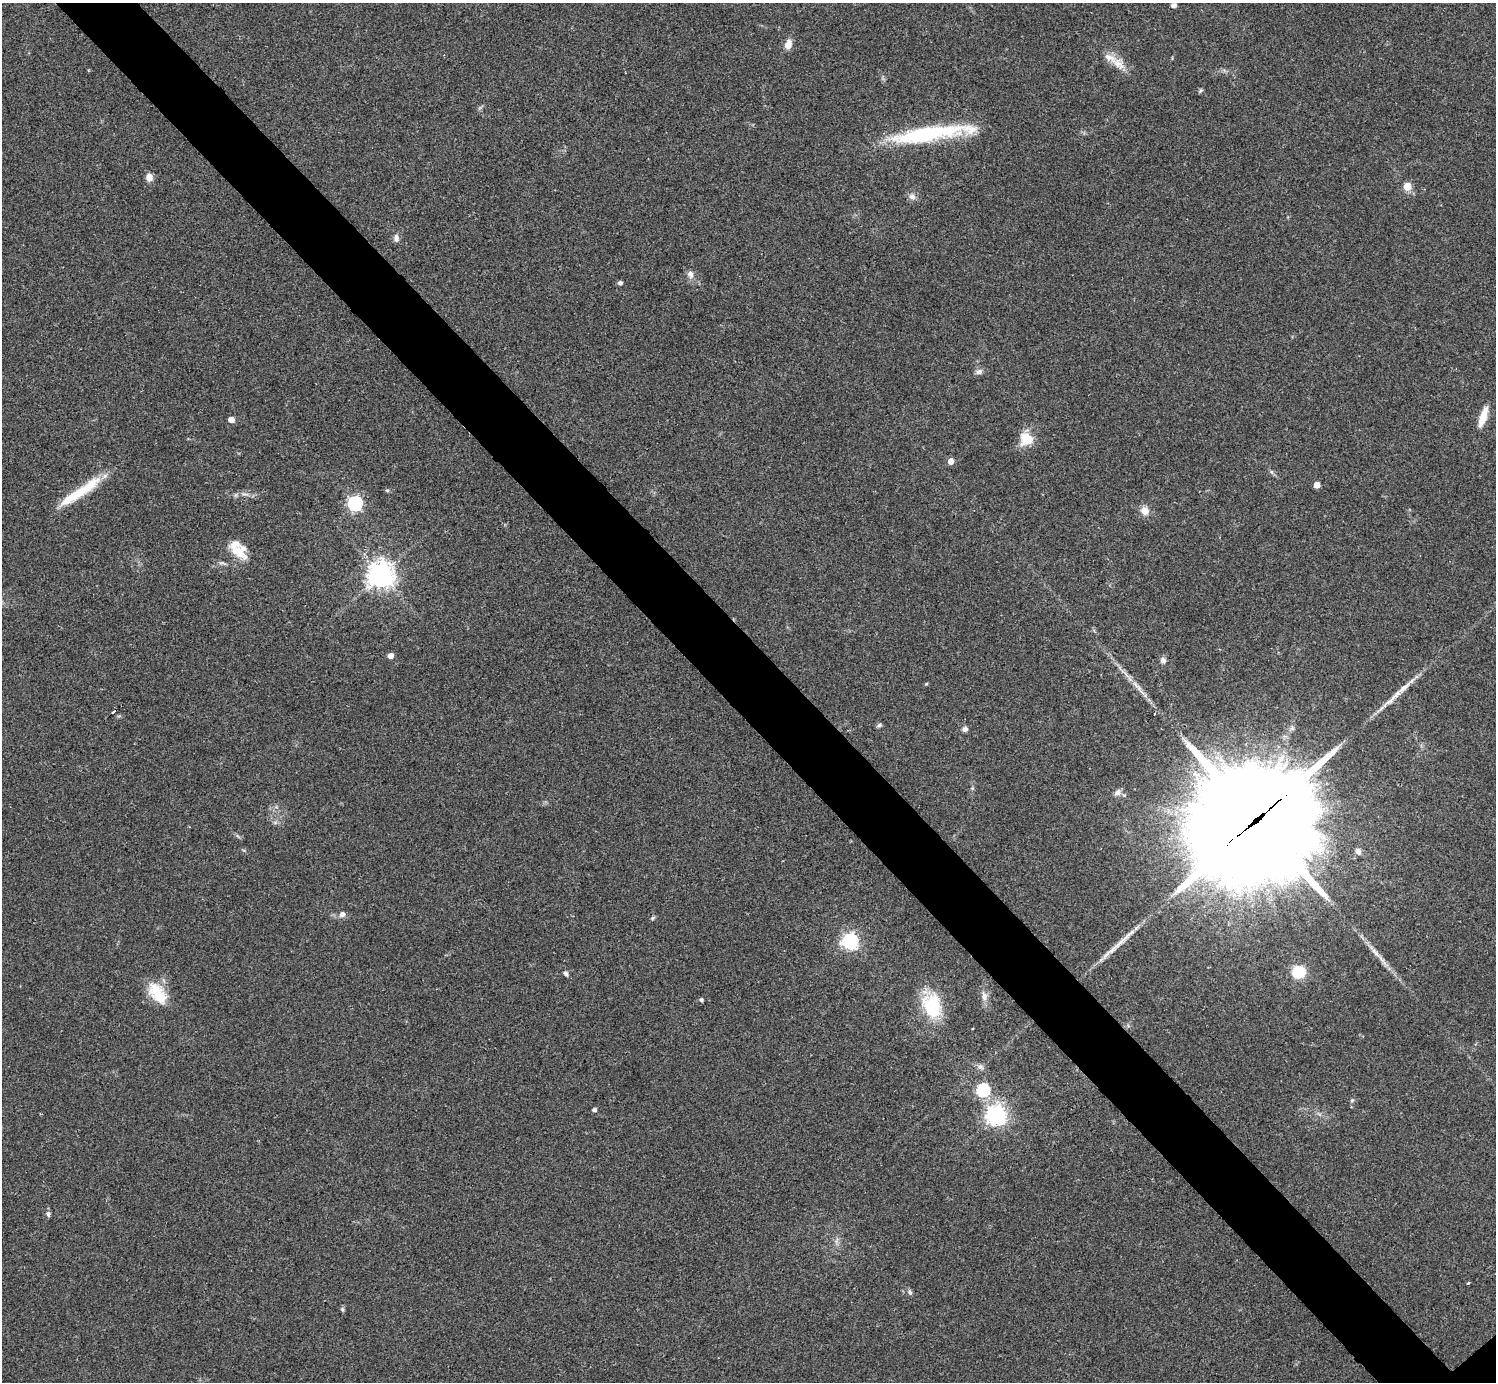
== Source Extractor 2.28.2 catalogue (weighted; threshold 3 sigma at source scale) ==
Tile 11 of 4 x 4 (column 3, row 3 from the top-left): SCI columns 2987-4480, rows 1537-2916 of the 5974 x 5972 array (HDU 1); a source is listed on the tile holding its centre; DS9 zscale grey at full resolution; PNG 1498 x 1384 px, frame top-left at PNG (2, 3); no overlay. Shown black and unused: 6% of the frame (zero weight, under 2 of 3 exposures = <1% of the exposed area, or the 3 px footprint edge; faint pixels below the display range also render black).
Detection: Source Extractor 2.28.2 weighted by HDU 2 'WHT'; one run over the whole footprint, this tile lists its part. Background 0.0473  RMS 0.0066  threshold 0.0298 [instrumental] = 3 sigma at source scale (4.5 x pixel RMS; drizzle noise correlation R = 1.50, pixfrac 1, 0.05/0.05 arcsec/px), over >= 5 px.
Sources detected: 59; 1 cosmic-ray / hot-pixel residue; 1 long thin detection or spike segment (spike, bleed or trail) — not listed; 5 inside a brighter listed object's ellipse — not listed separately; the other 52 listed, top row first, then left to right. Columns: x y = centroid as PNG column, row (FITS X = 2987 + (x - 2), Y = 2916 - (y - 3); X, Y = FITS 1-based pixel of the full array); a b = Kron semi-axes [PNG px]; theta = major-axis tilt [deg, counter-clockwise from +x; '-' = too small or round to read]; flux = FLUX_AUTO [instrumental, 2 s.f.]
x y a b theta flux
1173 5 5 4 - 2.2
788 44 10 8 72 5.5
1118 64 24 12 -36 9.2
1200 91 8 4 36 0.96
930 134 95 15 8 67
149 177 8 7 - 5.1
1407 186 5 5 - 17
912 196 9 7 -23 2.8
396 238 11 7 -81 2.6
690 274 10 8 -71 3.3
620 283 4 4 - 1.8
979 372 9 7 11 2.5
1483 417 24 7 71 11
231 419 5 4 - 6.9
1026 439 14 13 - 14
951 461 5 4 - 6.3
1317 485 5 4 - 7.1
80 492 60 10 34 25
245 494 13 3 0 2.1
355 503 6 6 - 170
1145 511 8 7 - 6.6
238 552 24 13 -33 12
381 575 8 8 - 790
390 656 4 4 - 5.4
1163 660 9 7 77 2.4
1127 676 21 3 -49 4.6
926 684 6 3 18 0.63
1404 688 25 6 42 7.5
879 725 7 5 6 1.3
965 729 7 6 - 2.2
1117 793 9 7 31 2.9
1255 821 56 38 38 18000
1358 851 8 7 - 2.2
342 914 8 7 - 2.7
653 918 6 4 59 0.95
850 941 6 6 - 200
1376 953 22 5 -48 5.8
1298 972 14 13 - 17
566 974 7 5 -53 1.4
156 992 27 18 -61 19
984 996 12 8 -79 4.2
701 1000 4 4 - 1.5
932 1006 21 15 -71 41
972 1029 2 2 - 0.67
980 1067 9 6 -40 2.1
983 1090 6 6 - 83
594 1110 4 4 - 2
996 1115 7 7 - 400
48 1214 7 5 82 1.6
1468 1283 3 2 - 1.4
910 1292 7 5 -73 1.5
342 1309 6 4 -47 1
Overlapping masked pixels (flux is a lower limit): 1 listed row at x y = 1255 821